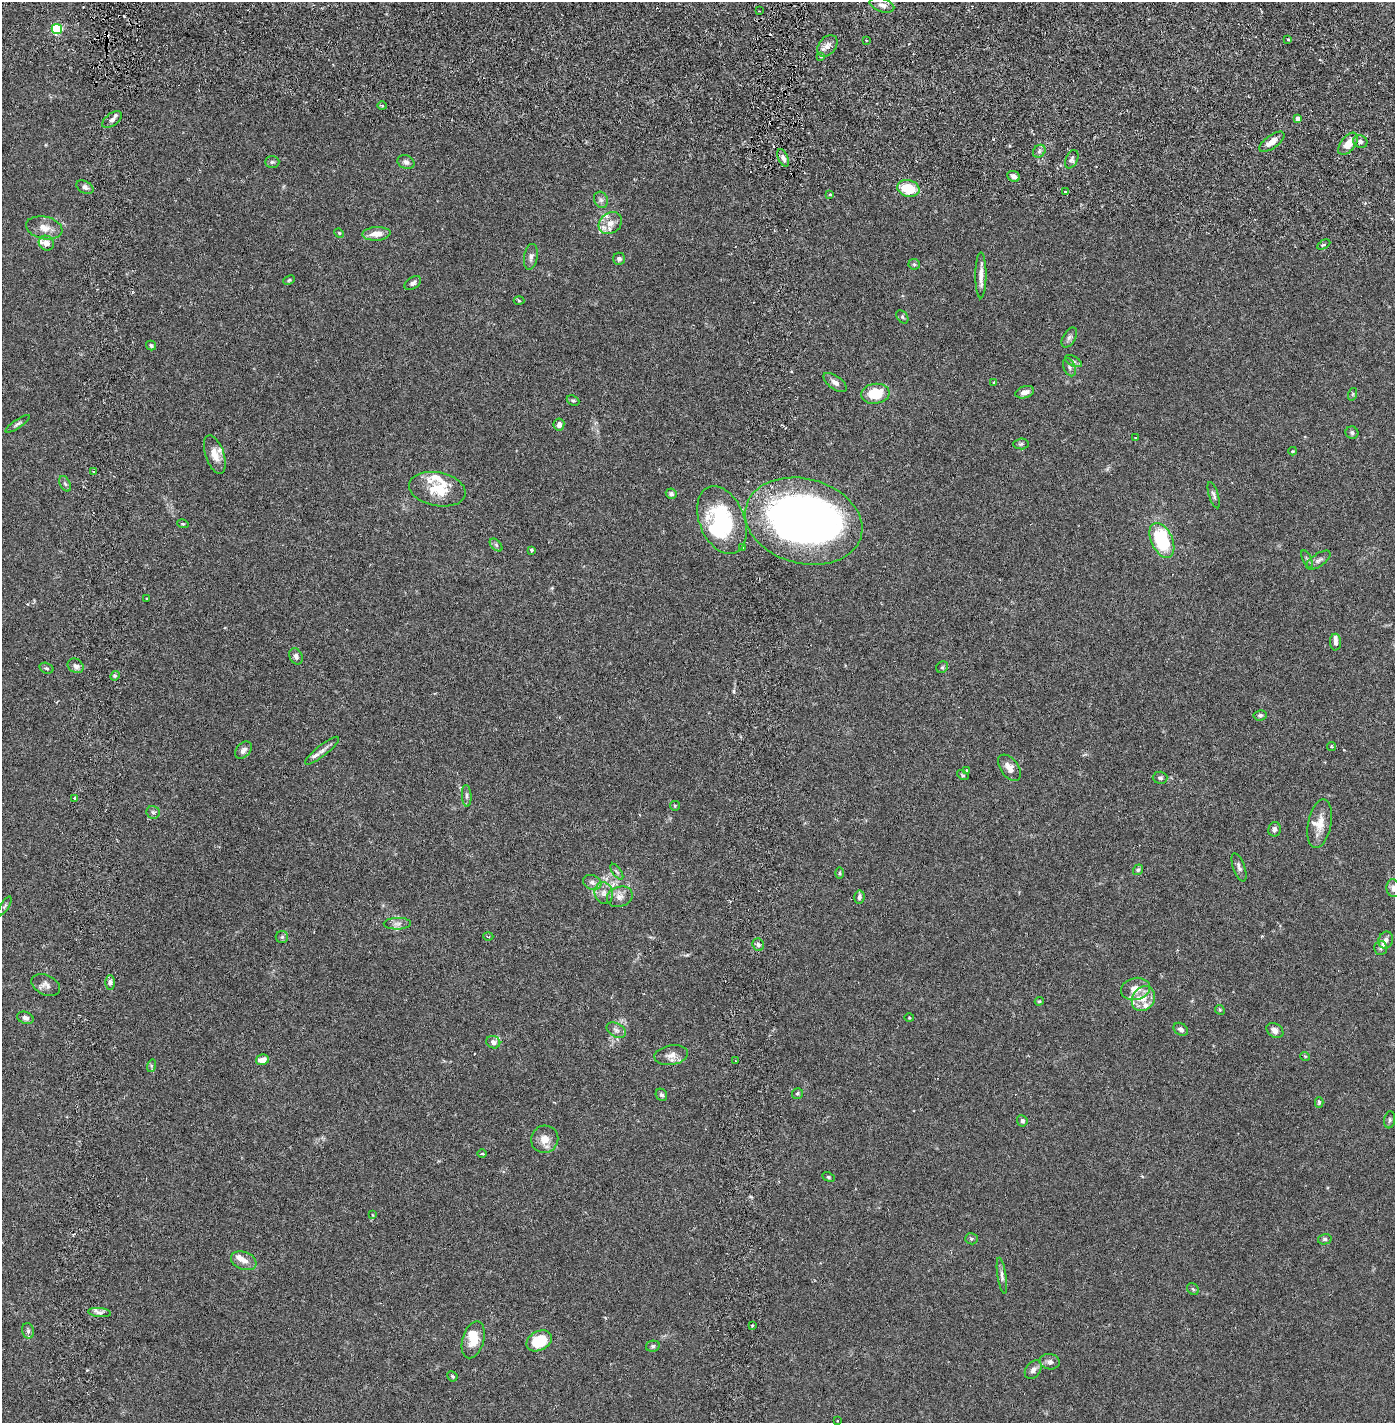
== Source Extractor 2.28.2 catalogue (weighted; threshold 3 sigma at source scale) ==
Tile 7 of 4 x 4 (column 3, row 2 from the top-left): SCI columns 2887-4279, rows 2929-4349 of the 5885 x 5855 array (HDU 1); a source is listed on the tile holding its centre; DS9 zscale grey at full resolution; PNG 1397 x 1425 px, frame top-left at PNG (2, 2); each listed source drawn as its Kron ellipse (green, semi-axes under 4 px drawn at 4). Shown black and unused: <1% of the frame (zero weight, under 2 of 6 exposures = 1% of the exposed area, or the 3 px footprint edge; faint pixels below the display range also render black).
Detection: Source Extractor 2.28.2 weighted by HDU 2 'WHT'; one run over the whole footprint, this tile lists its part. Background 0.0159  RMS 0.0032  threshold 0.0132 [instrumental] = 3 sigma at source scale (4.09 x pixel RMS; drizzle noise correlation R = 1.36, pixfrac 0.8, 0.05/0.05 arcsec/px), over >= 5 px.
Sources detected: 175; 4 inside a brighter object's white glare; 9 cosmic-ray / hot-pixel residue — neither listed nor drawn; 15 inside a brighter listed object's ellipse — not listed separately; the other 147 listed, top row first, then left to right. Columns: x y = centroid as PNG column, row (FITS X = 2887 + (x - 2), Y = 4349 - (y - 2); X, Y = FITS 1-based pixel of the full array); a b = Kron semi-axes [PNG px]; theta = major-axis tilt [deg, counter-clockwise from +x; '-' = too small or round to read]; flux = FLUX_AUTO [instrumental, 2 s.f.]
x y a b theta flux
882 5 13 6 -18 1
759 11 3 2 - 0.37
57 29 5 5 - 17
866 40 3 3 - 0.18
1288 40 3 3 - 0.27
827 46 12 8 49 1.1
821 56 4 3 - 0.35
382 106 5 3 - 0.25
1298 119 4 4 - 1.2
112 120 11 6 37 0.82
1272 142 15 6 36 1.8
1360 142 7 6 - 0.79
1348 144 13 7 52 2.8
1039 151 7 5 47 0.51
783 158 9 5 -65 0.66
1072 159 10 6 65 0.59
272 162 7 5 2 0.35
406 162 9 6 -25 0.68
1014 176 7 5 -25 0.79
85 187 9 6 -29 0.62
908 188 11 8 -15 5.3
1065 192 4 3 - 0.26
830 194 3 3 - 0.14
601 200 8 6 -62 0.64
610 223 12 10 37 1.6
44 228 18 11 -12 2.1
339 233 5 4 - 0.21
376 234 14 6 4 1.9
46 243 8 7 - 1.2
1324 245 7 3 28 0.33
531 257 13 6 81 0.85
619 259 6 6 - 0.52
914 264 6 5 - 0.33
981 275 23 5 89 1.5
289 280 6 4 24 0.27
413 283 9 6 33 0.67
519 301 5 3 - 0.19
902 317 7 5 -51 0.36
1069 337 11 6 59 0.62
151 346 5 5 - 0.37
1073 361 9 5 -27 0.46
1069 367 10 6 -68 0.56
835 382 13 6 -36 1
994 382 4 2 - 0.14
1025 392 9 6 16 1.1
875 394 14 10 7 6.1
1353 394 6 4 72 0.26
573 400 7 4 -26 0.31
18 424 14 4 34 0.52
559 424 6 5 - 0.79
1352 433 6 6 - 0.42
1135 437 3 2 - 0.2
1021 444 8 5 3 0.36
1293 451 4 4 - 0.19
215 455 20 9 -71 2.1
94 471 3 2 - 0.27
65 484 8 5 -62 0.41
437 489 28 17 -11 5.2
671 494 5 5 - 0.48
1214 495 14 4 -72 0.55
722 520 35 22 -68 16
804 521 59 42 -15 130
183 524 6 3 -17 0.2
1162 540 18 10 -65 12
496 545 7 4 -45 0.39
742 548 4 2 - 0.15
531 550 3 3 - 0.3
1307 559 10 4 -64 0.41
1318 560 14 6 34 0.76
147 599 3 2 - 0.13
1335 642 8 5 -88 0.65
296 656 8 6 -63 0.71
76 666 8 6 -34 0.75
942 667 6 5 - 0.33
46 668 7 5 -17 0.35
115 676 5 4 - 0.27
1260 715 6 5 - 0.36
1331 747 4 4 - 0.31
243 750 10 6 46 0.77
322 751 21 5 39 1
1009 768 15 9 -55 1.7
967 770 3 3 - 0.16
963 775 6 3 -32 0.23
1160 778 7 6 - 0.41
467 796 11 5 -86 0.46
74 798 3 3 - 0.49
675 806 5 4 - 0.22
153 812 7 6 - 0.41
1320 824 25 11 79 2.7
1274 829 7 6 - 0.68
1239 867 15 6 -71 0.73
1138 870 5 4 - 0.33
617 872 9 4 -55 0.4
840 873 6 4 90 0.21
592 882 9 7 -20 0.73
1393 888 9 7 -79 0.7
604 893 11 9 -76 1.2
620 897 13 10 19 1.4
859 897 6 5 - 0.62
5 906 11 3 58 0.3
397 924 13 6 1 0.84
488 936 5 3 - 0.21
282 937 6 6 - 0.37
1386 940 9 7 65 0.8
758 945 6 5 - 0.49
1381 948 7 6 - 0.47
110 982 7 5 89 0.47
46 985 15 10 -25 1.1
1135 989 15 11 13 2.5
1143 999 13 11 57 2.2
1039 1001 4 4 - 0.2
1220 1010 5 4 - 0.21
25 1018 8 6 -20 0.72
909 1018 5 3 - 0.18
1181 1029 8 6 -35 0.77
616 1030 10 6 -29 0.79
1275 1030 9 6 -33 0.98
493 1042 7 6 - 0.74
671 1055 17 10 10 1.6
1305 1056 5 3 - 0.15
262 1060 6 5 - 1.5
735 1061 3 2 - 0.14
151 1066 6 4 73 0.3
797 1093 5 5 - 0.3
661 1095 6 5 - 0.43
1319 1102 5 3 - 0.34
1390 1120 9 5 80 0.41
1022 1121 6 5 - 0.5
545 1139 14 13 - 2
482 1154 5 3 - 0.18
828 1177 6 4 -27 0.26
373 1215 4 2 - 0.13
971 1239 6 5 - 0.35
1325 1239 7 5 13 0.37
244 1261 13 8 -22 1.5
1002 1276 18 4 -81 0.78
1193 1289 6 5 - 0.29
99 1312 11 4 -5 0.69
752 1325 3 2 - 0.18
28 1331 8 6 -75 0.49
473 1340 19 10 73 3.3
539 1341 13 9 28 6.6
653 1346 7 5 12 0.4
1050 1362 10 7 -9 0.75
1033 1370 10 7 54 0.82
452 1376 5 4 - 0.28
837 1421 3 2 - 0.14
Isophote crosses this tile's border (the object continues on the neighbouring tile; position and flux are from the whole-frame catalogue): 1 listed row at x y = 1393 888